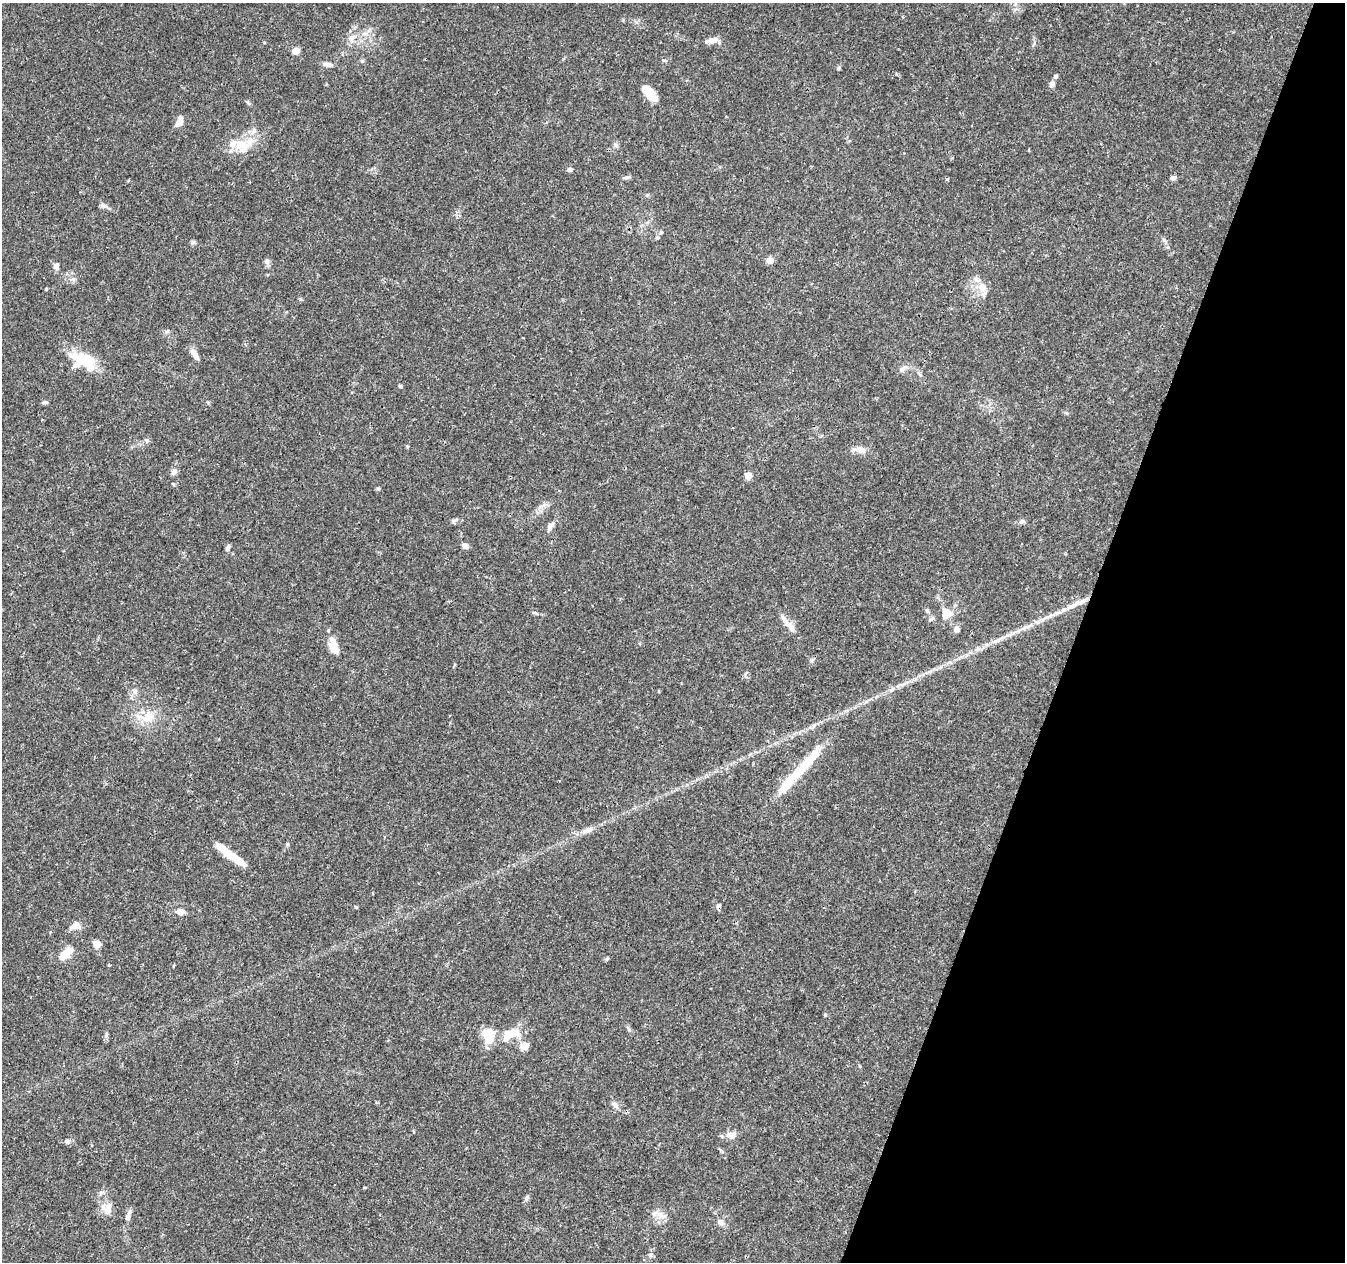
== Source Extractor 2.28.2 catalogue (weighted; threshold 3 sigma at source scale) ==
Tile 8 of 4 x 4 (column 4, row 2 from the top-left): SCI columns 4041-5383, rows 2802-4061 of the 5388 x 5541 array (HDU 1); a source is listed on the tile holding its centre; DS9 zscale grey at full resolution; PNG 1347 x 1264 px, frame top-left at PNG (2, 3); no overlay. Shown black and unused: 20% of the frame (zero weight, under 3 of 4 exposures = <1% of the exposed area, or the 3 px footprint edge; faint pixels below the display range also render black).
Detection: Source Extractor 2.28.2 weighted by HDU 2 'WHT'; one run over the whole footprint, this tile lists its part. Background 0.0487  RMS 0.0025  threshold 0.0113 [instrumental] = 3 sigma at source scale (4.5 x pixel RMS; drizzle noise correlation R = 1.50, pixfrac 1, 0.0396/0.0396 arcsec/px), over >= 5 px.
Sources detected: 81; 2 inside a brighter object's white glare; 1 cosmic-ray / hot-pixel residue — not listed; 4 inside a brighter listed object's ellipse — not listed separately; the other 74 listed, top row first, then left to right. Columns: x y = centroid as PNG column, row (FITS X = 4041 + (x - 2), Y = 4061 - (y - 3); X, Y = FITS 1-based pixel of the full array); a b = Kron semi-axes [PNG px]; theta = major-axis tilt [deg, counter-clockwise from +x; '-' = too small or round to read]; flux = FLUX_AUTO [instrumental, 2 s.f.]
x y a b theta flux
352 38 17 8 50 2.1
712 40 15 6 11 1.9
296 51 7 6 - 1.9
664 60 5 3 - 0.27
327 64 12 5 -6 1
838 68 5 4 - 0.36
1055 76 5 5 - 0.54
1052 84 7 6 - 0.99
647 92 17 8 -53 4.4
179 122 12 7 65 2.1
241 145 20 13 -39 4.6
616 145 7 4 -71 0.48
570 169 6 5 - 0.61
627 177 10 4 14 0.55
1173 178 6 5 - 0.86
947 179 3 3 - 0.69
103 206 13 5 -11 0.74
1164 240 6 5 - 0.48
193 242 8 4 -15 0.54
770 260 7 6 - 1.7
267 261 8 7 - 0.76
56 266 9 6 76 0.97
983 288 13 11 -74 2.6
195 355 15 6 -56 1.6
84 361 32 17 -28 9.7
902 370 8 8 - 0.88
400 386 4 4 - 0.44
45 402 8 5 9 0.49
147 440 7 5 -20 0.49
407 446 5 3 - 0.24
860 450 18 7 -5 2
174 472 9 7 39 0.81
748 475 6 6 - 2
378 488 5 5 - 0.33
544 505 7 4 19 0.69
454 520 9 4 9 0.59
1021 521 7 6 - 0.62
550 527 13 6 67 1.1
465 546 8 6 -26 0.91
228 548 8 5 70 0.75
1077 603 13 6 29 1.5
947 613 17 14 59 3.3
1049 616 11 3 29 0.84
787 623 31 6 -50 2.3
1028 626 13 4 20 1.1
957 629 7 7 - 0.98
333 647 17 9 -71 4.1
134 691 8 7 - 1
147 717 26 15 8 5.1
804 765 60 11 48 10
588 830 14 7 23 1.7
287 844 5 5 - 0.32
226 852 32 8 -38 5
356 907 5 4 - 0.25
180 912 8 6 -4 1.8
74 926 14 7 34 1.6
97 944 11 9 -39 1.5
65 954 17 8 45 3.6
607 959 6 4 62 0.36
109 965 4 3 - 0.31
825 1015 4 4 - 0.31
488 1035 15 10 -75 6.8
509 1035 29 14 22 6
525 1046 9 8 - 2.5
615 1105 10 6 -43 1
731 1135 9 8 - 1.8
67 1141 7 6 - 0.75
101 1193 7 5 44 0.58
527 1198 9 3 59 0.46
108 1209 17 10 77 2.2
660 1214 9 8 - 1.6
128 1217 10 6 68 0.9
720 1222 10 7 -31 1.1
650 1255 6 4 -89 0.48
Unlisted compact peaks at least as high as the median listed source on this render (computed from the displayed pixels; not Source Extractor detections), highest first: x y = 73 279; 46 289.